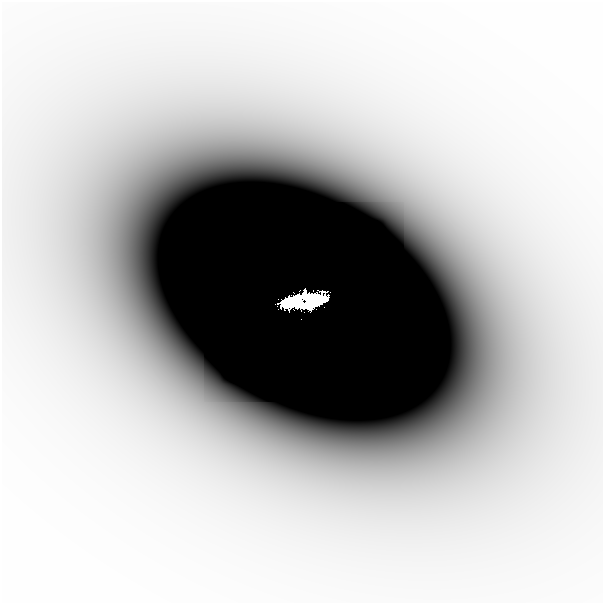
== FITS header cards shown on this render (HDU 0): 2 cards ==
NAXIS1  =                  601
NAXIS2  =                  601

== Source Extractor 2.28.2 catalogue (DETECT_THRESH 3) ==
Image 601 x 601 px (HDU 0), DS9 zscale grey, 1 PNG px = 1 image px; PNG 605 x 605 px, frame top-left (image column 1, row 601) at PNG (2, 2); no overlay
Background -8.83e-07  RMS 3.2e-07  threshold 9.64e-07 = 3 sigma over >= 5 px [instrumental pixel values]
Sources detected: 6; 2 with non-positive FLUX_AUTO (blend fragments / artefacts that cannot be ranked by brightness) are not listed; the other 4 listed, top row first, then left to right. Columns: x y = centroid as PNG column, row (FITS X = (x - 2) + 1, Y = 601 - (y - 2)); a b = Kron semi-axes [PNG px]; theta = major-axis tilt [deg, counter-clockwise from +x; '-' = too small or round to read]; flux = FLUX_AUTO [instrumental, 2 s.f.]
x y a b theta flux
223 155 13 8 0 2.6e-04
278 299 2 2 - 6.9e-03
303 299 41 11 11 7.7e+00
310 306 18 5 21 4.8e+00
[2 non-positive-flux detections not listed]